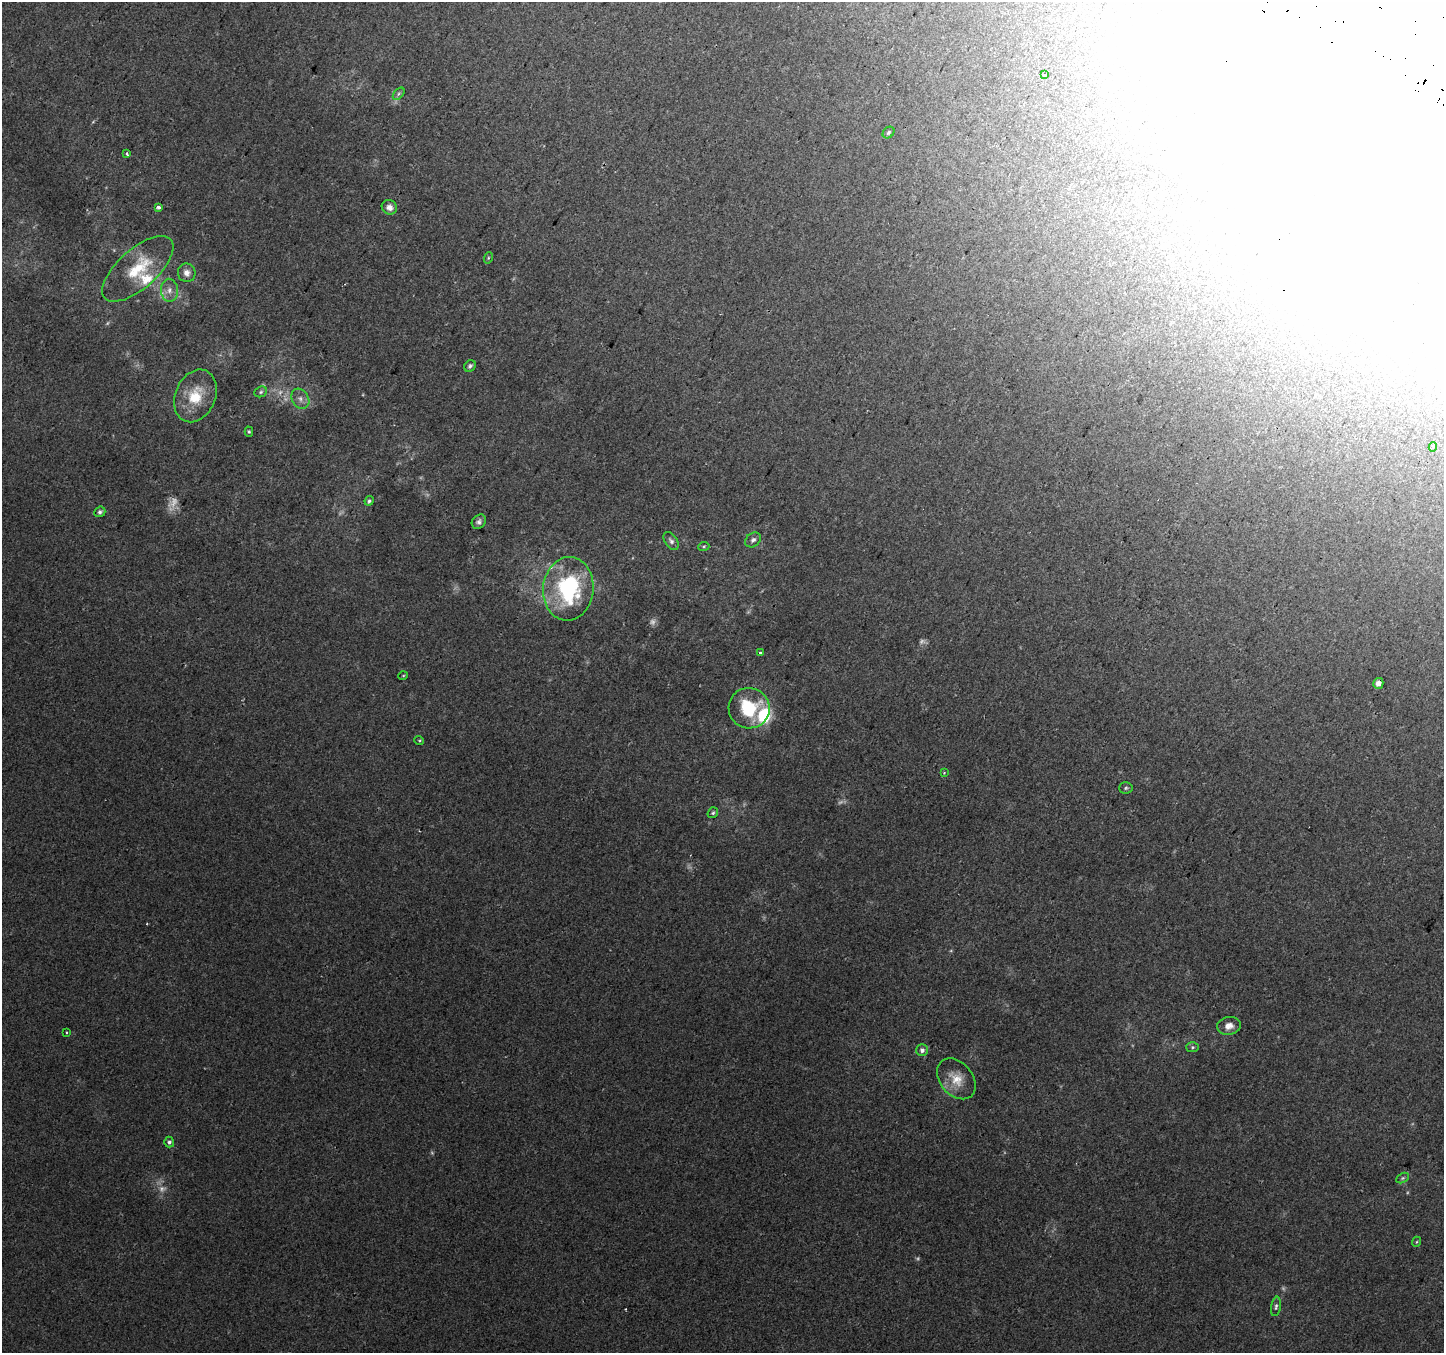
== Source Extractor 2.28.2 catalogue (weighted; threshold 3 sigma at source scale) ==
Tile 10 of 4 x 4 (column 2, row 3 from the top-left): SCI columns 1471-2912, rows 1654-3004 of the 5817 x 5943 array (HDU 1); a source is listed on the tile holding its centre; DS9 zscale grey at full resolution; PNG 1446 x 1355 px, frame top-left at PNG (2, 2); each listed source drawn as its Kron ellipse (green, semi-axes under 4 px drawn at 4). Shown black and unused: <1% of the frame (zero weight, under 2 of 3 exposures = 2% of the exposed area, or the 3 px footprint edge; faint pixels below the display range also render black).
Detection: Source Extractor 2.28.2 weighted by HDU 2 'WHT'; one run over the whole footprint, this tile lists its part. Background 0.00904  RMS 0.004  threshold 0.0181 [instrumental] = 3 sigma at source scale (4.5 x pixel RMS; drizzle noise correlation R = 1.50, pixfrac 1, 0.0396/0.0396 arcsec/px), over >= 5 px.
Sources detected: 59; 9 too faint to see at this stretch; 6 inside a brighter object's white glare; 1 cosmic-ray / hot-pixel residue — neither listed nor drawn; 3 inside a brighter listed object's ellipse — not listed separately; the other 40 listed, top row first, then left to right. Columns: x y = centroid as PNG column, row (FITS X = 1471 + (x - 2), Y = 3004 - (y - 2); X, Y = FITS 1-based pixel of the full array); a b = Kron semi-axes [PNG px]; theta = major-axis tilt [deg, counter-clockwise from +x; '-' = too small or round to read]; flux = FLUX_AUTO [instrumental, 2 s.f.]
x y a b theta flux
1044 75 3 3 - 0.51
399 94 7 4 46 0.85
888 132 6 5 - 0.66
127 154 4 3 - 1.1
158 207 4 3 - 5.5
389 207 8 7 - 1.9
488 258 6 3 72 0.44
138 269 44 19 42 18
187 273 9 8 - 2.3
169 290 11 8 -87 2.6
470 366 6 5 - 0.9
261 392 6 5 - 0.77
195 396 27 20 67 13
300 399 11 8 -58 2.2
249 432 5 4 - 0.52
1433 447 4 3 - 0.78
369 501 5 4 - 0.68
100 512 6 5 - 0.88
479 522 8 6 49 1.2
753 540 8 6 40 1.4
671 541 10 6 -55 1.3
704 546 5 4 - 0.54
568 589 32 25 84 46
760 652 4 3 - 0.42
403 676 5 3 - 0.33
1378 683 5 5 - 1.9
749 708 20 20 - 21
419 740 5 3 - 0.39
944 773 3 3 - 0.4
1126 788 6 5 - 0.71
713 813 6 5 - 0.68
1229 1026 12 9 9 2.9
67 1032 3 3 - 0.56
1192 1047 6 5 - 0.75
922 1050 6 6 - 1.2
956 1079 23 16 -49 7.1
169 1142 5 5 - 0.94
1403 1178 7 4 27 0.59
1416 1242 5 3 - 0.4
1276 1306 10 5 81 1.1
Overlapping masked pixels (flux is a lower limit): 1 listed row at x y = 138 269